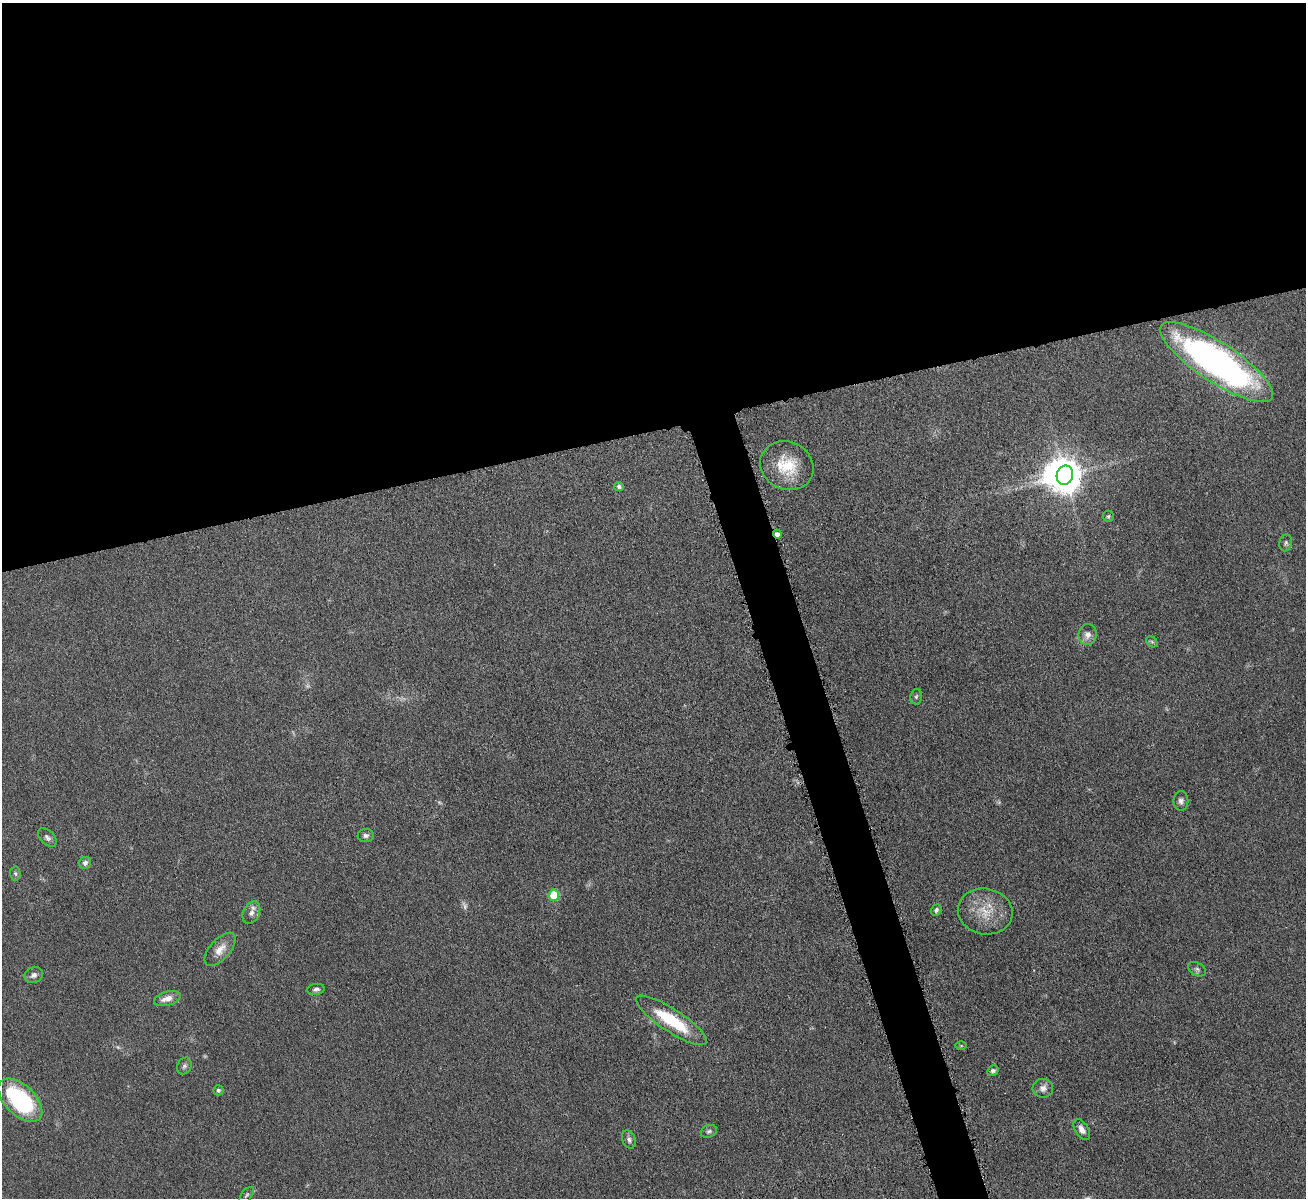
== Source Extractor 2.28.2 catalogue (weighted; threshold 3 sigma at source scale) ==
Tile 2 of 4 x 4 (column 2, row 1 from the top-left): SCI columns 1307-2610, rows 3735-4930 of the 5217 x 5200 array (HDU 1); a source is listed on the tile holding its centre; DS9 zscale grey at full resolution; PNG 1308 x 1200 px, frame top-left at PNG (2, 3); each listed source drawn as its Kron ellipse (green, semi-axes under 4 px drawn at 4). Shown black and unused: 38% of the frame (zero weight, under 4 of 8 exposures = <1% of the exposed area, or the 3 px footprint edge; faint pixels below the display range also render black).
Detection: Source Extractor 2.28.2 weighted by HDU 2 'WHT'; one run over the whole footprint, this tile lists its part. Background 0.0478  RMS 0.0044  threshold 0.018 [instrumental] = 3 sigma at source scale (4.09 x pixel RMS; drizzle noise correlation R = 1.36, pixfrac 0.8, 0.05/0.05 arcsec/px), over >= 5 px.
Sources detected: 40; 4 too faint to see at this stretch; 1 inside a brighter object's white glare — neither listed nor drawn; the other 35 listed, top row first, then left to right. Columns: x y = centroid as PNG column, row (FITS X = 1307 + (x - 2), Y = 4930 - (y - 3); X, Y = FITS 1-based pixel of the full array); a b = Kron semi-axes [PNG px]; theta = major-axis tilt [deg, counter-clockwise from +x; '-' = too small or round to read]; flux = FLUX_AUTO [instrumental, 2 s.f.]
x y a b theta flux
1216 362 66 20 -33 170
787 466 27 24 -27 16
1065 475 10 8 78 800
619 486 5 4 - 0.84
1108 516 6 5 - 0.85
777 534 4 4 - 2.4
1286 543 8 6 76 1.1
1088 634 10 9 - 2.7
1152 642 6 4 -43 0.6
916 697 8 5 75 0.85
1181 801 10 7 -89 1.6
366 835 8 6 -2 1.3
47 838 11 7 -45 1.5
85 863 6 6 - 1.5
15 873 7 5 -86 0.78
554 895 5 5 - 16
936 910 6 5 - 1
985 911 27 23 -12 12
251 913 12 8 64 2.3
220 949 20 10 49 4.4
1197 969 9 6 -30 1.3
34 975 9 7 24 1.7
316 989 8 5 8 1.2
167 998 13 7 17 3.6
671 1020 41 11 -33 22
961 1046 6 4 -1 0.48
184 1066 9 7 63 1.1
993 1071 6 5 - 1.1
1043 1088 10 9 - 2.4
218 1090 5 5 - 0.9
20 1100 27 15 -44 42
1082 1130 11 6 -58 2.6
709 1131 8 6 18 1.1
629 1139 9 6 -69 1.5
247 1195 9 5 51 0.88
Overlapping masked pixels (flux is a lower limit): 1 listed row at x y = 777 534